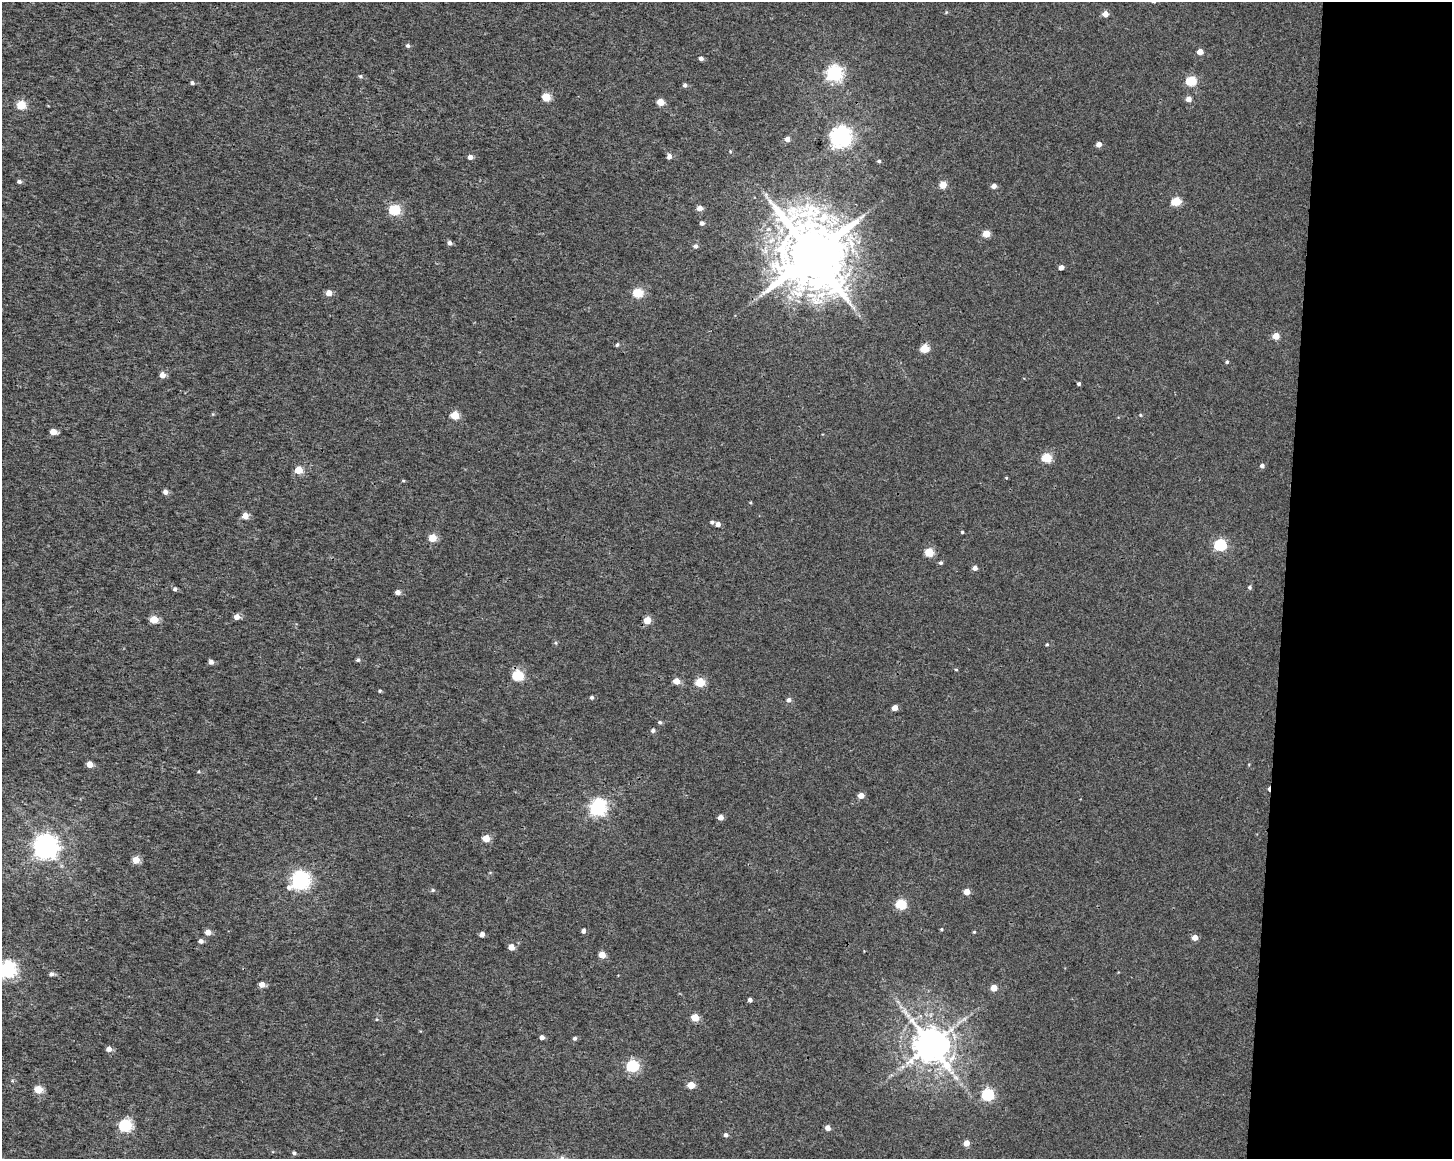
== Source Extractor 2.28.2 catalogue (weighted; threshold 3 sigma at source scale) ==
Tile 9 of 3 x 4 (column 3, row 3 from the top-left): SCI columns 3186-4635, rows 1164-2320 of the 4868 x 4642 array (HDU 1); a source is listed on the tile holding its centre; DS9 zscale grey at full resolution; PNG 1454 x 1161 px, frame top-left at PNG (2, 2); no overlay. Shown black and unused: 12% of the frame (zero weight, under 3 of 4 exposures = <1% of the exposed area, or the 3 px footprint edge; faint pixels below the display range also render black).
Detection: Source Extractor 2.28.2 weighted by HDU 2 'WHT'; one run over the whole footprint, this tile lists its part. Background 9.45e-04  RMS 0.0025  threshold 0.0111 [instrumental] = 3 sigma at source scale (4.5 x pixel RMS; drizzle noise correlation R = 1.50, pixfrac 1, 0.0396/0.0396 arcsec/px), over >= 5 px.
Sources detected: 121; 1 cosmic-ray / hot-pixel residue — not listed; the other 120 listed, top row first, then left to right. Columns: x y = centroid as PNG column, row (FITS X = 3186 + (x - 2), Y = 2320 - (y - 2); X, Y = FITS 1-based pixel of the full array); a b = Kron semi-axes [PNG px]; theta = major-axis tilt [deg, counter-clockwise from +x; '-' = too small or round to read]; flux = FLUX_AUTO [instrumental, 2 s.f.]
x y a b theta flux
1105 14 5 5 - 1.9
408 46 5 5 - 0.46
1200 52 4 4 - 2.2
701 58 4 4 - 0.8
834 73 6 6 - 73
360 76 6 5 - 0.42
1191 81 5 5 - 14
192 83 5 4 - 0.54
685 85 5 5 - 0.57
546 97 5 5 - 8.1
1188 99 5 4 - 1.7
660 102 5 5 - 4.4
21 105 5 5 - 10
841 136 7 7 - 150
787 139 4 4 - 1.4
1099 144 5 4 - 1.5
669 156 5 5 - 1
470 157 4 4 - 1.1
879 161 4 4 - 0.38
19 181 5 4 - 0.65
943 185 5 5 - 3.9
994 186 4 4 - 1.3
1176 201 5 5 - 9
700 208 5 4 - 1.8
395 210 5 5 - 20
702 223 4 4 - 0.79
986 234 5 5 - 4.1
851 241 27 10 -75 6.4
449 243 5 4 - 0.92
695 246 5 5 - 0.71
812 255 19 16 -67 2600
1061 267 4 4 - 1.3
329 293 5 5 - 2.1
638 293 5 5 - 12
1276 336 5 4 - 3.4
617 345 5 4 - 0.41
925 349 5 5 - 7.4
1227 362 4 4 - 0.36
162 375 5 5 - 2
1079 384 3 3 - 0.46
455 415 5 5 - 8.4
1140 415 4 4 - 0.23
53 432 5 4 - 3.2
1047 458 5 5 - 11
1262 466 5 4 - 0.78
299 470 5 5 - 5.6
1006 478 5 3 - 0.19
403 481 5 3 - 0.25
165 492 5 5 - 1.1
245 516 5 5 - 3
712 522 5 4 - 0.5
718 524 5 5 - 1.1
962 532 3 3 - 0.27
432 538 5 5 - 6.2
1220 545 6 5 - 28
929 552 5 5 - 8.4
941 563 5 4 - 0.48
975 568 5 4 - 1.1
1250 587 5 4 - 0.38
175 589 5 4 - 0.52
398 592 5 4 - 1.2
237 617 6 5 - 1.4
154 620 5 5 - 6.4
647 620 5 5 - 3.4
556 643 5 3 - 0.26
1047 644 4 4 - 0.23
358 660 5 5 - 0.42
211 662 5 5 - 0.9
956 669 5 3 - 0.23
518 675 6 5 - 19
676 681 5 4 - 2.9
700 682 5 5 - 9
380 691 4 3 - 0.29
592 697 4 4 - 0.42
789 700 5 5 - 0.79
894 708 4 4 - 2
660 722 5 5 - 0.44
653 731 5 5 - 0.53
90 764 5 4 - 2.6
861 796 5 4 - 2.1
598 807 7 6 - 77
720 817 4 4 - 1.6
486 838 5 5 - 4.6
46 846 8 8 - 250
136 860 5 5 - 4.4
300 880 8 7 - 87
433 890 5 4 - 0.36
967 892 5 4 - 2.6
901 904 5 5 - 17
941 929 4 3 - 0.27
583 931 4 4 - 0.84
208 932 5 5 - 2.1
974 932 4 4 - 0.25
482 934 4 4 - 1.2
1195 937 5 5 - 2.1
201 941 5 5 - 0.77
511 947 5 4 - 2.8
602 955 5 5 - 3.4
7 969 7 6 - 79
51 974 5 5 - 0.72
262 984 5 5 - 2.1
994 988 5 5 - 3.3
750 1000 4 4 - 0.7
905 1012 12 5 -46 1.3
695 1018 5 5 - 5.7
964 1019 7 4 18 0.59
542 1037 4 4 - 1
575 1038 5 4 - 0.5
931 1044 10 9 - 660
109 1049 5 5 - 1.4
633 1066 6 5 - 27
956 1077 10 6 -38 1
691 1085 5 5 - 4.3
38 1089 5 5 - 6.6
988 1094 6 6 - 28
125 1125 6 6 - 29
828 1128 5 5 - 1.3
726 1135 5 5 - 0.67
966 1143 5 4 - 2.4
294 1153 5 4 - 0.46
Isophote crosses this tile's border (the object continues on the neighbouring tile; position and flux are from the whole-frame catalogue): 1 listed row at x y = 7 969